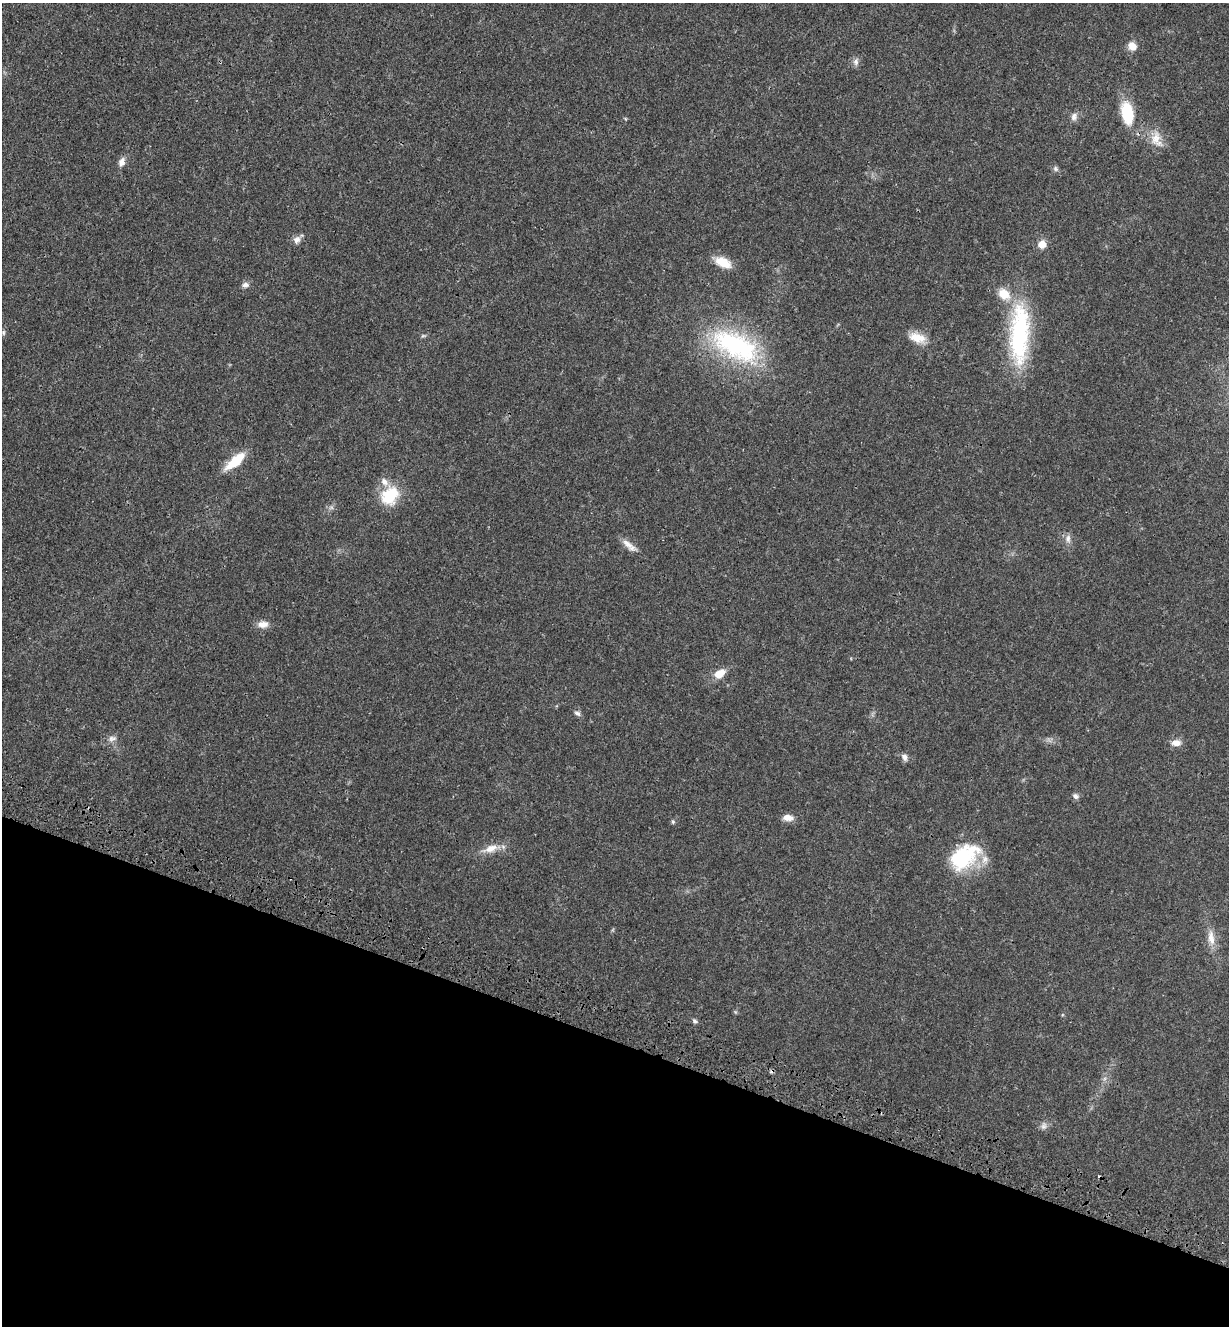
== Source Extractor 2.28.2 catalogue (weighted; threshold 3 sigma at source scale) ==
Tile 15 of 4 x 4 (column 3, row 4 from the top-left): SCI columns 2677-3903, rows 100-1423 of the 5480 x 5490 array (HDU 1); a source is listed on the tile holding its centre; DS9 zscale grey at full resolution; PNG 1231 x 1328 px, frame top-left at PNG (2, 3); no overlay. Shown black and unused: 22% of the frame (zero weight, under 3 of 4 exposures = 8% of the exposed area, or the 3 px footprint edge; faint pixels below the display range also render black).
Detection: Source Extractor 2.28.2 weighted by HDU 2 'WHT'; one run over the whole footprint, this tile lists its part. Background 0.022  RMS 0.0035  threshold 0.0156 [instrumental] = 3 sigma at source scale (4.5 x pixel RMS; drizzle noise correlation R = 1.50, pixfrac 1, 0.05/0.05 arcsec/px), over >= 5 px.
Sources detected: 39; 2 cosmic-ray / hot-pixel residue — not listed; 3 inside a brighter listed object's ellipse — not listed separately; the other 34 listed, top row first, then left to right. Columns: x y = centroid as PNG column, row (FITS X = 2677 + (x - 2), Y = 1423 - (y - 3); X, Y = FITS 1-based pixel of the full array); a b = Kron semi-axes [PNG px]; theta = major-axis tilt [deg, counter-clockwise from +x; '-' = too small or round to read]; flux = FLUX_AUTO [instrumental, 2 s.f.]
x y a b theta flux
1132 46 10 9 - 2.9
856 61 11 7 80 1.3
1127 113 25 13 -81 13
1074 117 11 8 75 1.6
1155 139 22 12 77 4.6
122 162 10 7 67 2.2
1055 169 7 6 - 0.78
297 240 11 9 56 1.7
1042 244 8 8 - 3.5
723 262 20 11 -25 5.6
245 285 8 7 - 1.3
3 332 8 4 90 0.58
1019 334 77 22 88 39
423 336 6 4 18 0.51
917 338 22 11 -18 5.1
736 346 69 32 -28 44
235 461 23 9 41 10
390 495 23 17 48 13
1068 539 12 6 -90 1.5
629 545 24 7 -39 2.8
263 624 14 9 3 2.6
718 674 9 8 - 3.8
577 713 8 6 -27 1
112 738 12 8 13 1.6
1176 743 12 8 2 2.5
904 757 10 6 -80 1.4
1076 796 8 7 - 1.1
788 818 12 7 -6 2.6
673 821 6 5 - 0.53
491 848 22 10 18 4.1
964 857 40 24 38 23
1211 938 22 9 -82 3.8
694 1021 8 5 -44 0.7
1044 1126 11 7 59 1.4